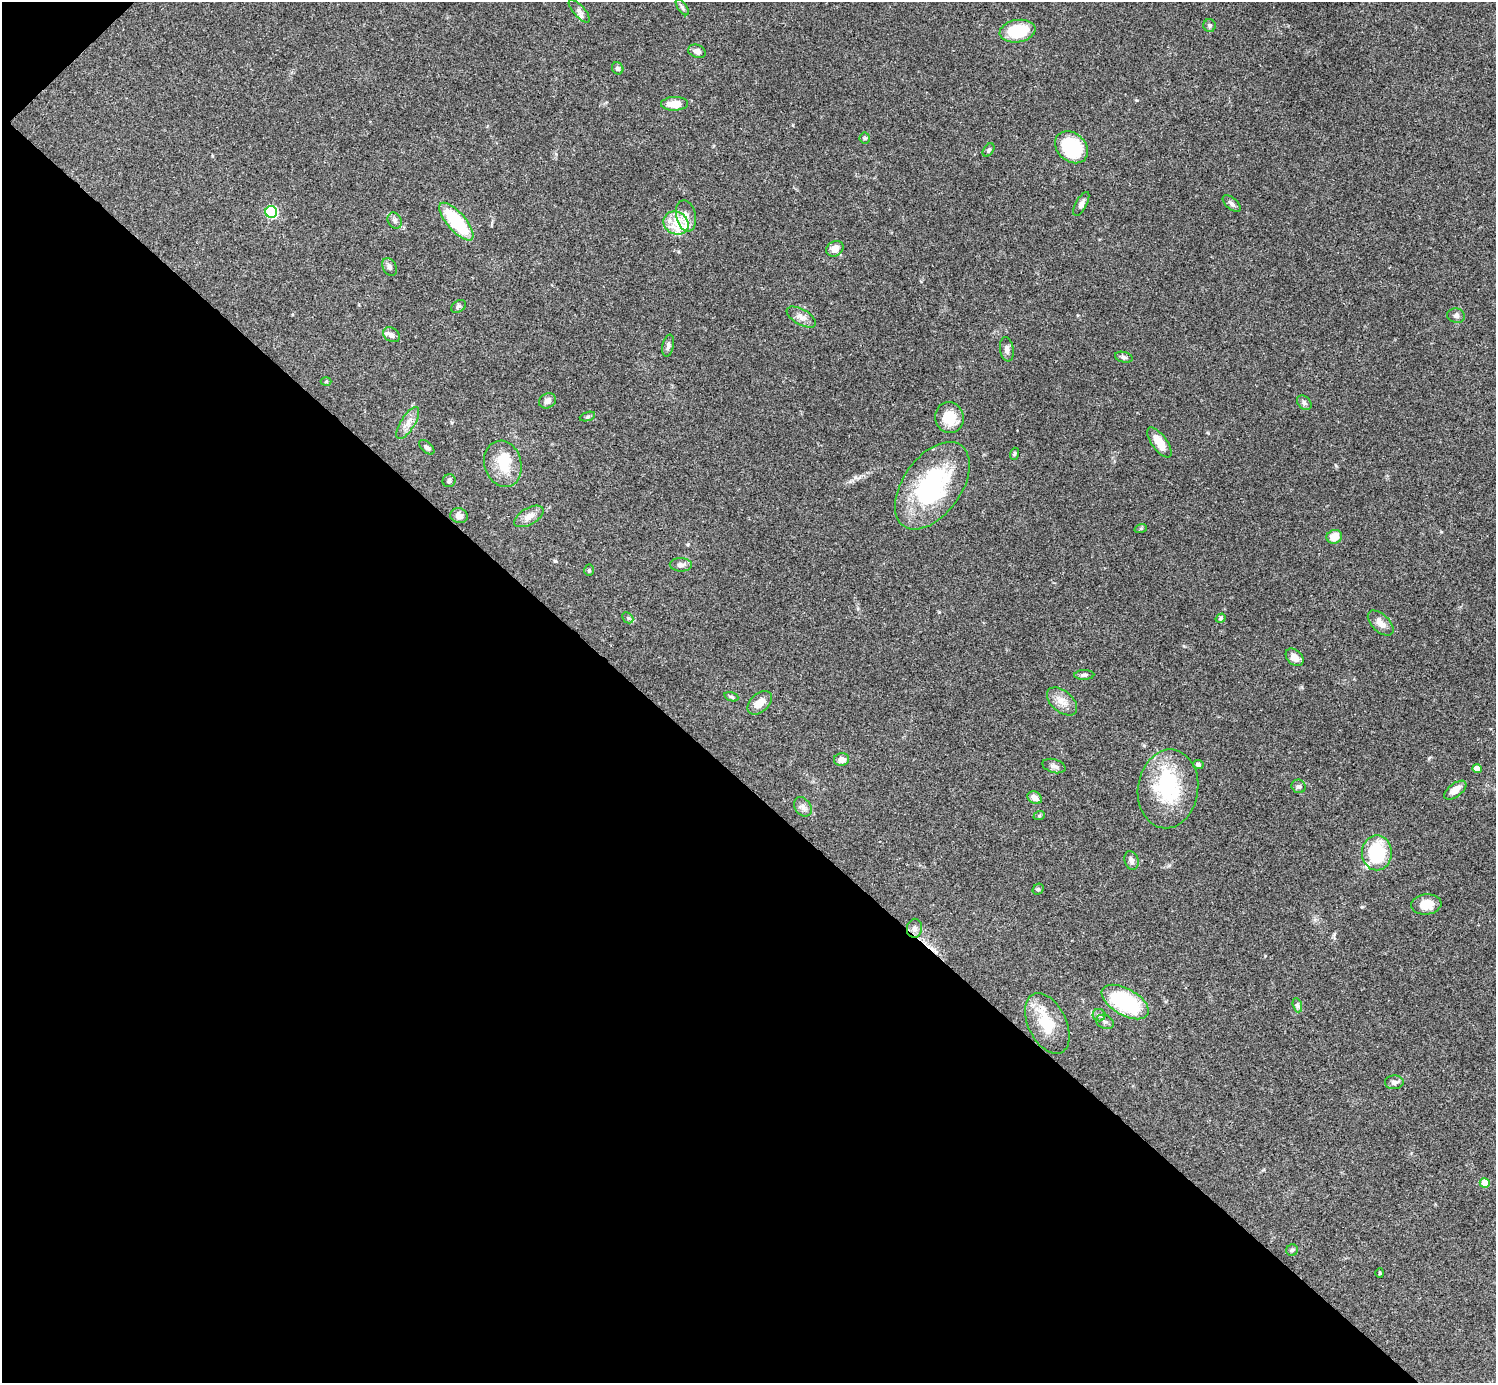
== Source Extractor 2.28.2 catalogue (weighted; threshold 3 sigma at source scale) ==
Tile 9 of 4 x 4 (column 1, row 3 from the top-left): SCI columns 6-1499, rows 1681-3061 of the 5983 x 5983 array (HDU 1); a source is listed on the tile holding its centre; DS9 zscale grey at full resolution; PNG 1498 x 1385 px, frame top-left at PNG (2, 2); each listed source drawn as its Kron ellipse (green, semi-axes under 4 px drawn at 4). Shown black and unused: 44% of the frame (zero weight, under 3 of 4 exposures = <1% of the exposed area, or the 3 px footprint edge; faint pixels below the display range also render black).
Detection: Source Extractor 2.28.2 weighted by HDU 2 'WHT'; one run over the whole footprint, this tile lists its part. Background 0.0564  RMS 0.0048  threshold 0.0218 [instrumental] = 3 sigma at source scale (4.5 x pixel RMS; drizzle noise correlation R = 1.50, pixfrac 1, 0.05/0.05 arcsec/px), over >= 5 px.
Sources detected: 80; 2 inside a brighter object's white glare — neither listed nor drawn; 2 inside a brighter listed object's ellipse — not listed separately; the other 76 listed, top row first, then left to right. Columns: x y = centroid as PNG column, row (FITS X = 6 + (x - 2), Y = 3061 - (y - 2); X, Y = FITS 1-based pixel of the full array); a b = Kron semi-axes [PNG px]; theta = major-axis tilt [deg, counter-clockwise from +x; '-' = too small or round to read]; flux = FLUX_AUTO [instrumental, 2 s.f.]
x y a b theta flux
682 7 9 4 -55 1.1
579 11 14 5 -48 2
1210 26 6 6 - 1
1018 31 18 11 10 20
697 51 9 6 -20 2.4
618 68 6 5 - 1.2
675 104 13 7 1 7.5
865 138 5 5 - 0.73
1071 147 18 14 -41 29
989 150 7 5 53 0.81
1081 204 13 5 62 2
1232 204 11 5 -41 1.5
271 212 6 6 - 42
686 216 16 9 -77 5.5
395 221 8 6 -60 1.4
456 222 24 9 -49 30
676 223 13 11 -32 7.5
835 249 9 7 32 3.9
389 267 9 6 -65 1.5
459 306 8 5 36 0.89
1456 316 9 7 -12 1.5
801 317 16 7 -30 3
392 335 9 6 -34 1.8
668 346 11 5 78 1.6
1007 349 12 6 -81 2.2
1124 357 9 5 -13 1.2
326 382 5 3 - 0.51
547 401 9 7 29 2.5
1304 403 8 6 -46 1.3
587 417 8 3 19 0.73
949 417 15 14 - 9.6
408 423 18 7 58 3.8
1159 442 18 7 -53 6.8
427 447 9 5 -42 1.1
1014 454 6 4 71 0.64
503 464 23 18 -73 14
449 481 6 6 - 1.2
932 486 49 29 54 57
459 516 9 7 -18 2.6
529 516 16 8 30 3.8
1141 528 6 4 19 0.6
1334 537 8 7 - 6
681 565 11 7 -2 2
589 570 6 5 - 0.69
628 618 6 4 -44 0.81
1221 618 5 4 - 0.74
1381 623 16 8 -43 3.7
1295 657 10 7 -45 4.1
1084 675 10 5 1 1.2
731 697 7 4 -19 0.77
1062 701 18 10 -40 4.8
760 703 14 9 43 5.5
842 760 7 6 - 3
1198 764 5 4 - 1.3
1054 766 12 6 -16 1.7
1477 769 5 4 - 4.6
1299 786 7 6 - 1.3
1168 789 39 30 82 33
1455 790 13 6 36 4.2
1035 798 7 5 -31 3.3
803 807 10 8 -54 2.1
1039 816 6 3 19 0.54
1377 853 18 15 90 27
1131 861 9 6 -73 2
1038 889 6 5 - 0.7
1426 904 15 10 6 6.6
914 928 9 7 83 2.2
1125 1002 26 13 -30 41
1297 1005 7 4 -71 0.98
1099 1015 6 6 - 1.2
1105 1022 9 6 -24 1.5
1047 1023 32 19 -64 17
1394 1082 9 7 1 1.5
1485 1183 5 4 - 10
1292 1250 6 5 - 0.88
1380 1273 4 4 - 0.47
Unlisted compact peaks at least as high as the median listed source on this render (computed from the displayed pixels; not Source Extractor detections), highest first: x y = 555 561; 1362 907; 855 477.